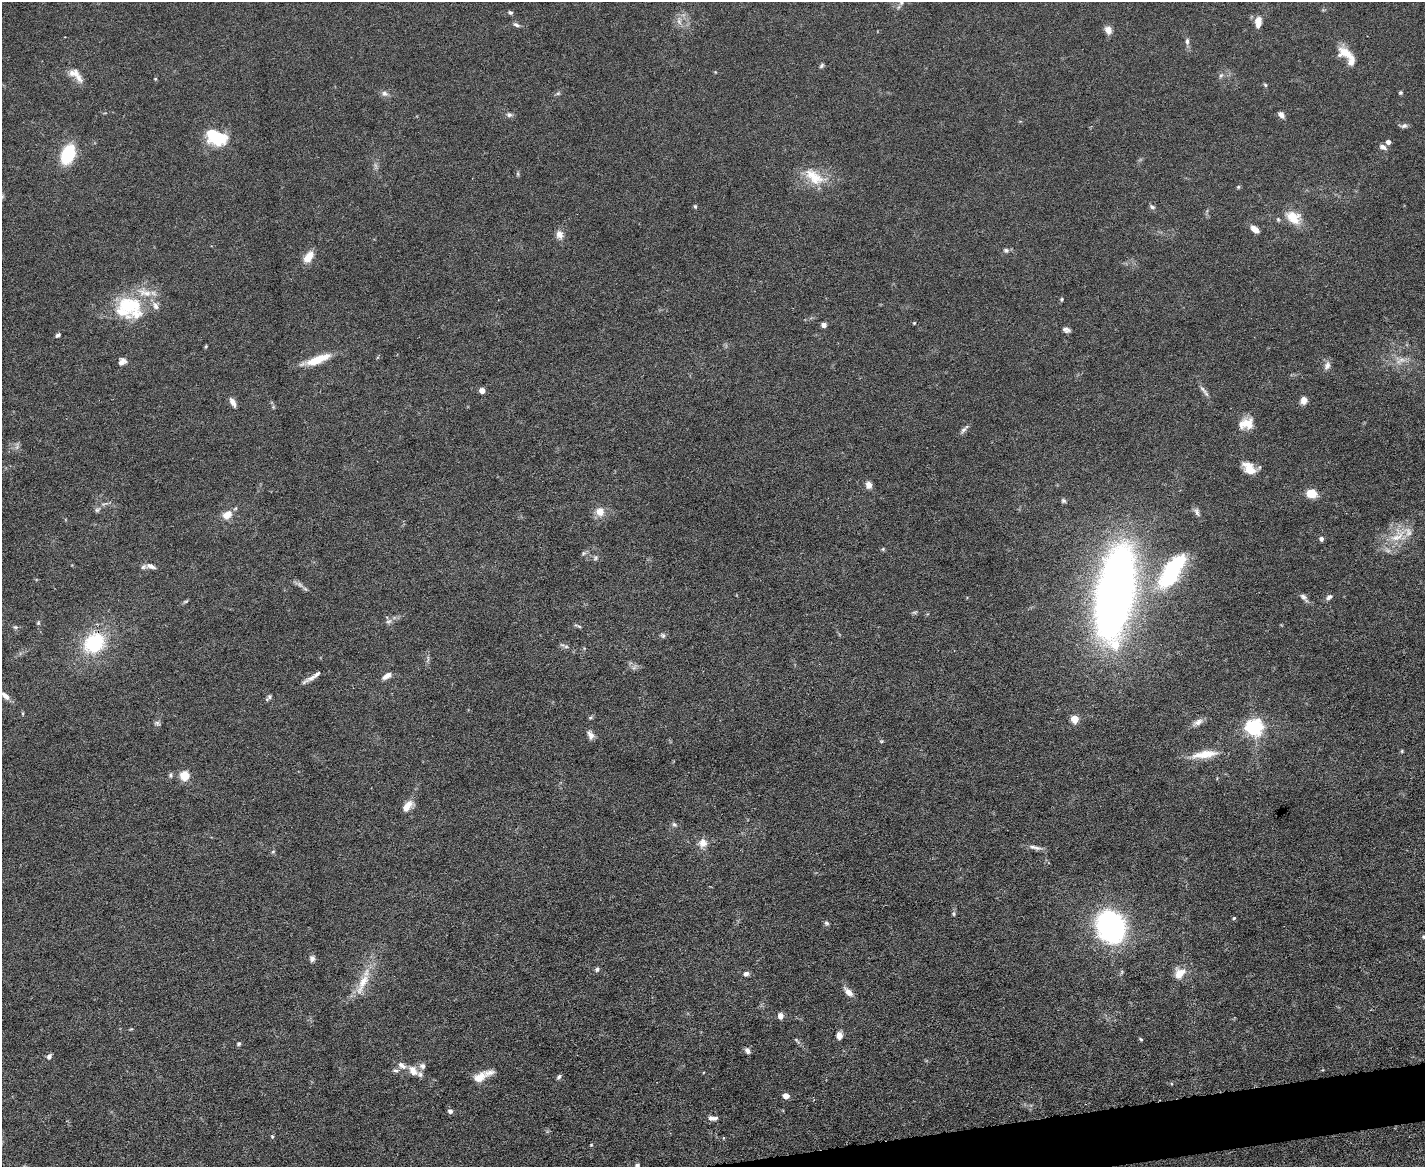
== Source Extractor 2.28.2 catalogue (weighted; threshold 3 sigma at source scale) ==
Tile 5 of 3 x 4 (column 2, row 2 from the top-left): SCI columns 1555-2977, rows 2331-3495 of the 4641 x 4660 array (HDU 1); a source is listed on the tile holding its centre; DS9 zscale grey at full resolution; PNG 1427 x 1169 px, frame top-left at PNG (2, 2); no overlay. Shown black and unused: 2% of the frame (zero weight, under 5 of 9 exposures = <1% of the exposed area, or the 3 px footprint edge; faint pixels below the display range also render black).
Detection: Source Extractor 2.28.2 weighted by HDU 2 'WHT'; one run over the whole footprint, this tile lists its part. Background 0.0828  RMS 0.0041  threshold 0.0169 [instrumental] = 3 sigma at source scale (4.09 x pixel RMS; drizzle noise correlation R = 1.36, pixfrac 0.8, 0.05/0.05 arcsec/px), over >= 5 px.
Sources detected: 139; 1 too faint to see at this stretch — not listed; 9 inside a brighter listed object's ellipse — not listed separately; the other 129 listed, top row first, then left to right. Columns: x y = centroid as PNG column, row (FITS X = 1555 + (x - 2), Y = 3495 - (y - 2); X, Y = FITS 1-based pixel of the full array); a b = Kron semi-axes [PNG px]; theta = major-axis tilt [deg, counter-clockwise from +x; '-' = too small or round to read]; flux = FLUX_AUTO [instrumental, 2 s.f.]
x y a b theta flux
510 13 6 4 -29 0.79
679 21 13 6 -81 2.1
1258 22 14 8 85 3.6
516 25 10 5 -31 1
1108 30 10 8 -63 2.5
1187 41 9 5 85 1.2
1346 53 23 12 -27 6.5
822 66 6 4 52 0.73
73 73 17 11 -12 3.5
1221 75 7 4 58 0.82
155 79 4 4 - 0.34
1265 85 5 4 - 0.5
1401 92 5 5 - 0.6
385 93 10 7 -31 1.5
558 93 6 5 - 0.67
509 115 8 6 -19 1.1
1281 115 8 6 -49 1.6
1404 126 9 6 15 1.2
216 137 24 16 -26 18
1388 142 4 4 - 2
1383 147 10 6 -29 1.6
68 154 14 9 69 28
518 174 6 4 -72 0.54
814 177 31 16 -39 11
1238 187 5 4 - 0.47
695 206 5 4 - 0.58
1152 207 8 5 -24 0.91
1293 217 21 15 -35 7.9
1255 229 9 5 -39 3.4
560 235 11 9 -78 2.7
1006 250 8 6 -28 0.94
308 257 15 9 53 4.7
1062 299 5 4 - 0.52
130 305 35 23 -35 23
914 323 4 4 - 0.33
824 325 5 5 - 1.5
1066 330 9 5 -15 1.3
58 335 6 4 38 1
206 346 5 4 - 0.4
317 360 33 8 20 9.3
1401 360 16 8 23 3.2
122 362 8 7 - 2.2
1327 365 13 7 68 1.9
1203 389 16 5 -51 1.6
482 390 4 4 - 4.1
1304 400 8 7 - 2.6
233 402 12 6 -62 2.1
1245 423 19 13 7 5.7
963 430 10 6 52 1.3
1249 468 18 10 -46 6
869 485 9 7 -79 2.1
1311 493 11 9 -17 5.4
1063 501 6 6 - 0.77
97 510 9 6 37 1.1
600 512 8 7 - 5.1
1197 512 13 7 -67 1.5
227 515 12 9 38 4.2
1397 537 29 10 29 8.4
1321 539 6 5 - 1.1
883 549 5 4 - 0.46
583 553 7 5 21 0.75
595 558 7 5 25 0.84
151 566 15 7 -16 2.2
1172 570 44 17 56 40
300 584 10 6 -52 1.5
1115 592 54 20 80 510
1304 597 12 6 -47 1.5
1329 597 9 6 39 1.2
185 601 8 4 9 0.55
914 612 8 4 0 0.61
389 621 9 6 29 1.3
38 623 5 5 - 0.52
578 626 12 3 -22 0.63
15 627 6 5 - 0.73
663 635 7 6 - 0.81
94 643 25 21 36 26
1115 645 8 7 - 7.2
566 647 6 4 0 0.68
634 667 8 4 46 0.85
387 676 12 6 33 2.5
312 677 26 4 31 2.6
5 696 15 7 -40 2.7
269 697 8 6 61 0.85
590 718 6 4 18 0.56
1074 719 5 5 - 9.7
1198 722 16 7 27 2.2
157 723 8 5 -16 0.85
1254 727 6 6 - 150
590 735 11 6 -62 2
881 741 5 4 - 0.47
1402 751 4 4 - 0.44
1204 754 34 9 8 7.8
171 775 7 5 -77 0.76
185 775 5 5 - 20
407 806 14 8 51 4.2
674 825 8 5 -47 0.89
703 843 12 11 - 3.5
1035 847 20 5 -12 1.9
273 851 6 4 2 0.5
954 914 5 5 - 0.58
1234 918 5 4 - 0.54
826 923 7 5 -17 0.76
1111 927 19 15 -67 140
1424 937 5 5 - 0.76
312 958 8 7 - 1.4
597 969 6 6 - 0.85
1179 973 13 10 46 5.5
746 974 6 5 - 1.4
362 983 38 10 65 9.2
848 992 14 7 -45 2.7
780 1016 6 5 - 2.6
839 1035 8 6 86 2.5
1141 1039 5 4 - 0.47
796 1040 10 3 -44 0.69
238 1044 6 5 - 0.66
747 1051 8 6 -52 1.3
49 1057 7 5 52 1.2
422 1066 9 8 - 1.5
395 1070 9 5 -6 1.1
413 1070 14 10 -50 3.9
480 1077 17 10 27 4.8
559 1077 7 5 49 0.81
786 1096 7 5 -17 2.3
450 1111 5 5 - 1.4
713 1118 13 6 -2 2
272 1136 5 4 - 0.47
723 1138 5 3 - 0.33
591 1145 4 3 - 0.32
637 1165 4 4 - 1.1
Isophote crosses this tile's border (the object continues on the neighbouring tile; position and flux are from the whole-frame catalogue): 3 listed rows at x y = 5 696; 1424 937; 637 1165